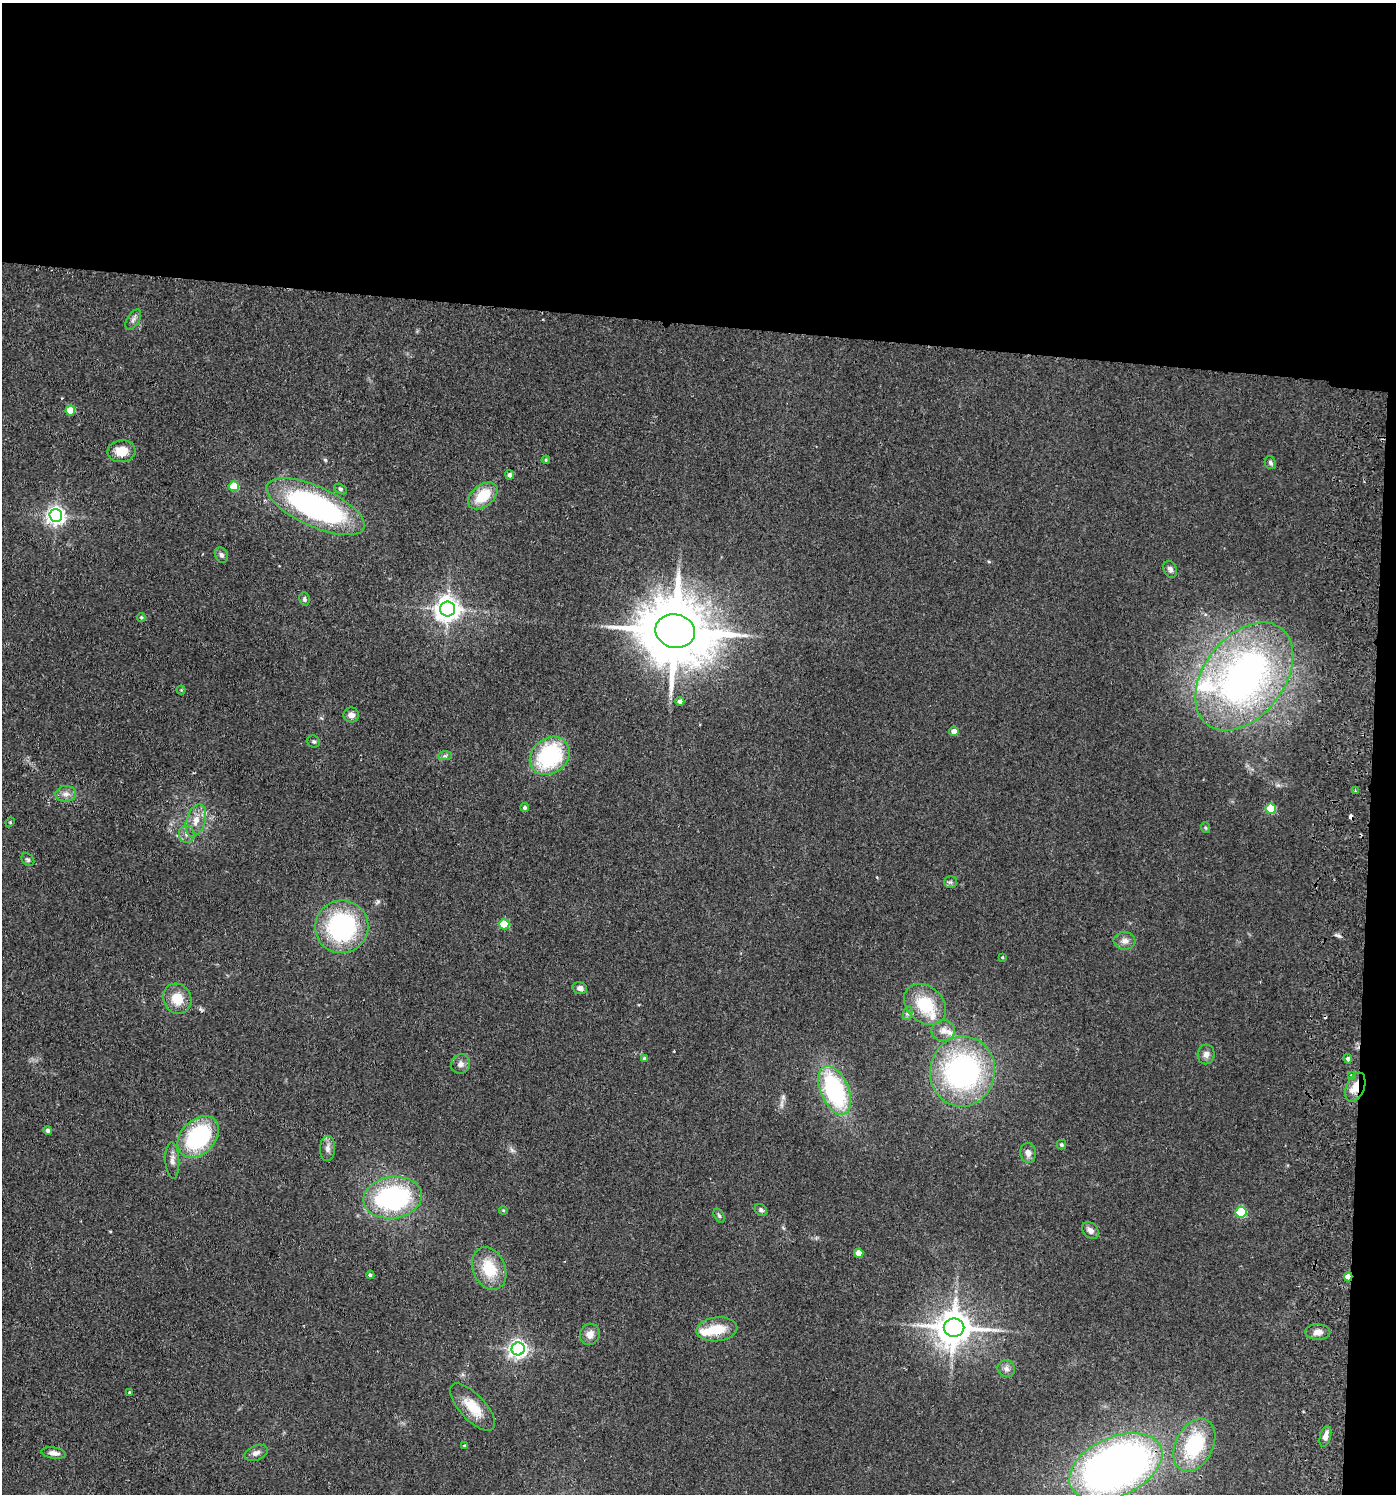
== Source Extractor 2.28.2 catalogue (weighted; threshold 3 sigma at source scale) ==
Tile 3 of 3 x 3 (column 3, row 1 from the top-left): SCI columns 3055-4448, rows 2991-4482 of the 4609 x 4488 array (HDU 1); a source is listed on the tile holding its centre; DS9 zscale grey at full resolution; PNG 1398 x 1496 px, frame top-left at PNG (2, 3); each listed source drawn as its Kron ellipse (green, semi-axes under 4 px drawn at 4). Shown black and unused: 23% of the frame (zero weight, under 2 of 3 exposures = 3% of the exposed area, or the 3 px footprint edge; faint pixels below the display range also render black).
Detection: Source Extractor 2.28.2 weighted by HDU 2 'WHT'; one run over the whole footprint, this tile lists its part. Background 0.0953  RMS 0.0087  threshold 0.0389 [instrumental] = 3 sigma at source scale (4.5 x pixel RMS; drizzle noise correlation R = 1.50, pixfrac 1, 0.05/0.05 arcsec/px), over >= 5 px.
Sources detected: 88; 1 inside a brighter object's white glare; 2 cosmic-ray / hot-pixel residue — neither listed nor drawn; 3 inside a brighter listed object's ellipse — not listed separately; the other 82 listed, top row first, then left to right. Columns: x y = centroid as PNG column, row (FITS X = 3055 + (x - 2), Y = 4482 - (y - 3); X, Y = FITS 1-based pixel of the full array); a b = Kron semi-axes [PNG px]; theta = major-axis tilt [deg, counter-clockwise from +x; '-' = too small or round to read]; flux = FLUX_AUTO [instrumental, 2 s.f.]
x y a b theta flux
133 320 11 6 58 3
70 410 5 5 - 20
121 451 14 11 4 15
546 460 4 3 - 0.97
1270 463 7 5 -62 2
510 475 4 4 - 2.7
234 486 5 5 - 33
340 489 7 4 -27 1.6
483 496 17 10 40 24
316 507 53 20 -24 200
56 515 6 6 - 380
221 555 8 6 -65 2.7
1170 569 9 6 -63 3.1
304 599 7 5 -82 1.8
448 609 7 7 - 840
141 617 4 4 - 1.2
675 631 20 16 -11 8300
1244 676 61 40 52 360
181 690 4 4 - 0.79
680 701 5 4 - 2.8
351 715 8 7 - 4.5
954 731 4 4 - 6.5
314 742 6 6 - 1.7
445 756 7 4 1 1.6
550 756 21 17 40 84
1356 791 4 3 - 0.95
66 794 10 8 4 4.6
525 807 4 4 - 2
1271 809 5 5 - 41
196 820 16 9 72 9.6
10 822 5 4 - 0.95
1206 828 5 3 - 1.1
187 834 8 7 - 3.7
28 860 7 5 -44 1.5
950 882 6 5 - 1.8
504 924 5 5 - 37
342 927 26 26 - 120
1125 941 11 8 -6 5
1002 957 4 3 - 0.95
580 988 7 5 -13 3.4
177 999 15 14 - 18
925 1004 23 18 -42 35
908 1013 7 4 71 2
943 1031 12 10 10 7.2
1206 1054 10 8 78 4.5
644 1058 3 3 - 1
1348 1059 5 4 - 2.5
461 1064 10 9 - 4.6
962 1071 35 32 78 190
1352 1075 4 3 - 2.7
1355 1087 15 9 68 12
835 1090 26 14 -67 110
48 1131 4 4 - 2.7
198 1137 24 17 45 90
1061 1145 5 4 - 1.4
328 1148 12 7 88 4.6
1028 1153 10 8 -82 5
172 1160 18 7 -87 5
393 1198 29 21 8 140
503 1210 4 3 - 0.83
761 1210 6 5 - 2.1
1241 1212 5 5 - 73
719 1216 7 5 -62 1.6
1090 1230 9 7 -46 4.2
859 1253 5 4 - 9.9
489 1269 22 16 -67 29
370 1275 4 3 - 1.5
1348 1277 4 4 - 14
954 1328 10 9 - 2100
717 1329 20 12 6 21
1318 1332 12 7 -1 6
590 1334 11 9 60 6.8
518 1349 6 6 - 370
1006 1369 9 8 - 3.9
129 1393 3 3 - 1.2
473 1407 30 13 -47 21
1325 1436 10 5 75 5.4
1194 1445 28 18 62 62
465 1446 3 3 - 0.87
54 1453 13 5 -8 4.6
256 1453 12 7 22 4.2
1116 1467 49 29 24 590
Overlapping masked pixels (flux is a lower limit): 2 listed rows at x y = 1355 1087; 1348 1277
Unlisted compact peaks at least as high as the median listed source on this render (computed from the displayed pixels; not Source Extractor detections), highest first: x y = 1339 936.